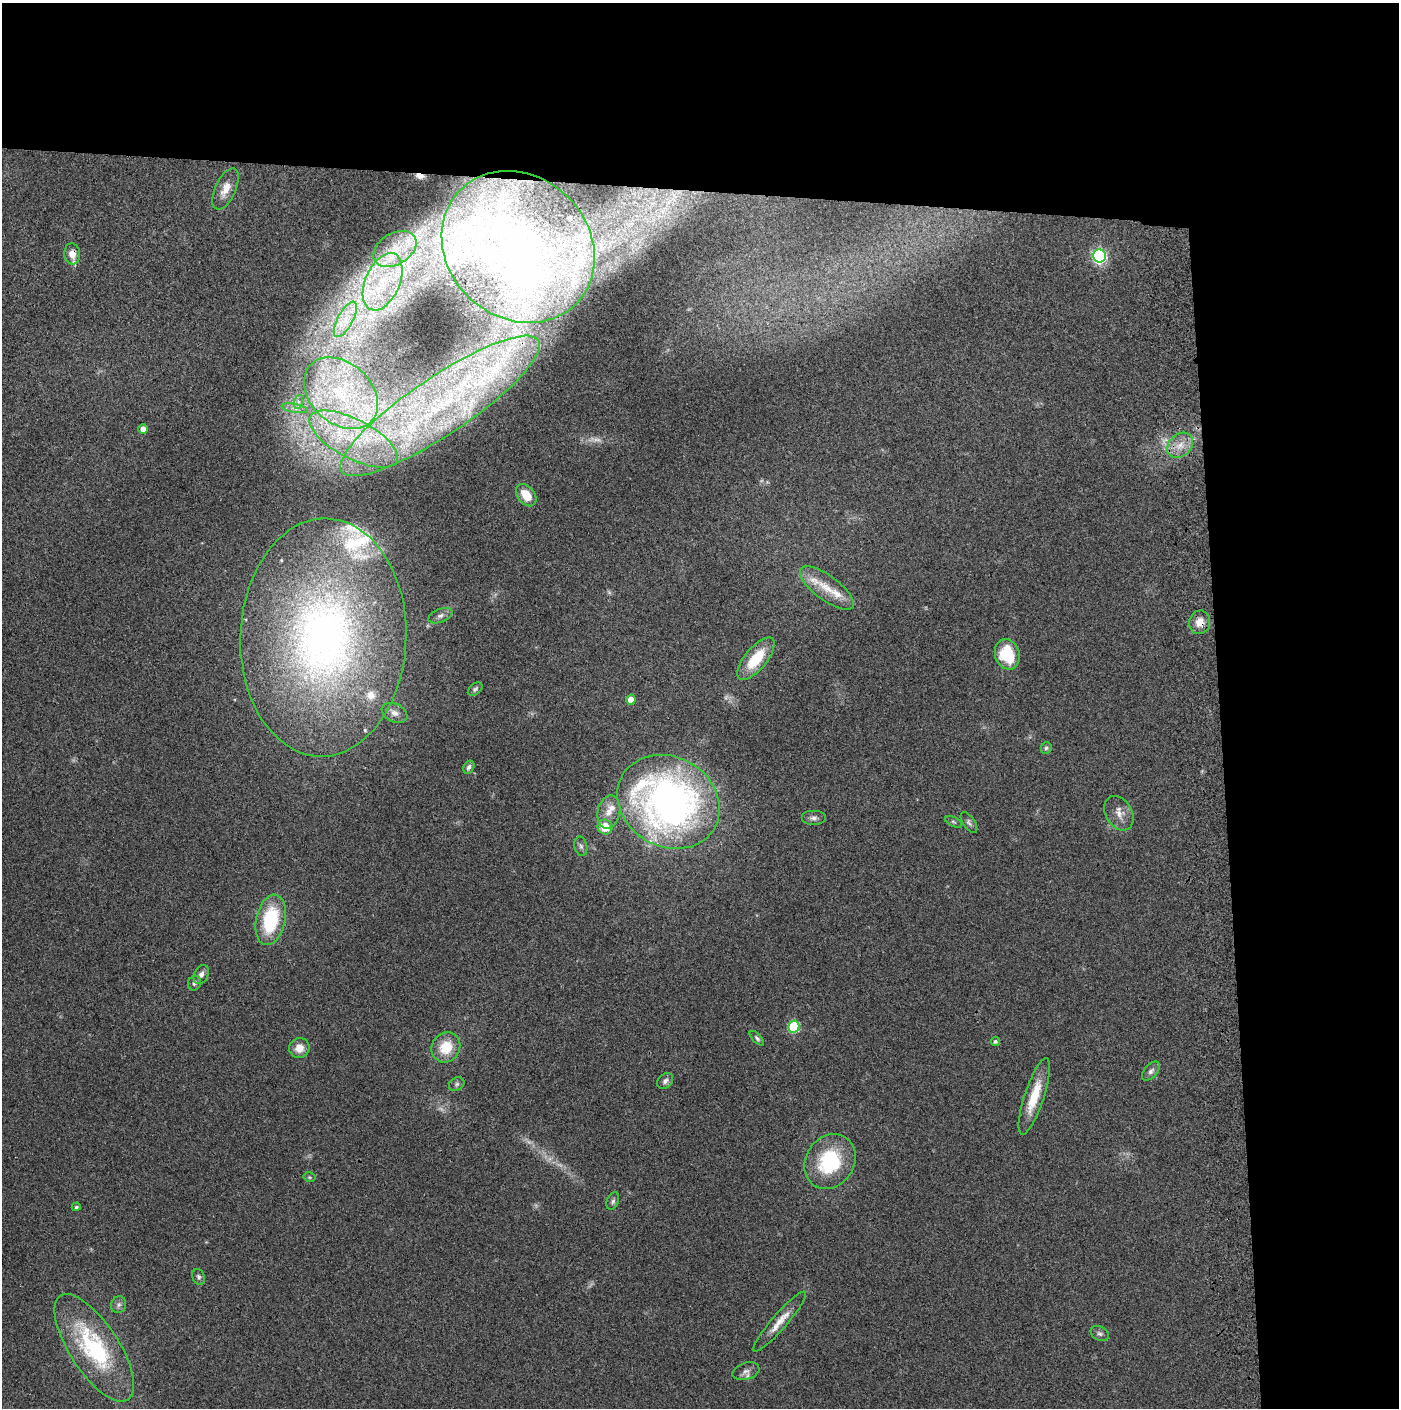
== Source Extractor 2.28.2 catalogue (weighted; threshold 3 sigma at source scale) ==
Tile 3 of 3 x 3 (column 3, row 1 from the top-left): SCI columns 2900-4296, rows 2830-4235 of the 4358 x 4256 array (HDU 1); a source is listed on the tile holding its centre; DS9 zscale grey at full resolution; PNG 1401 x 1410 px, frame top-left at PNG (2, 3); each listed source drawn as its Kron ellipse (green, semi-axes under 4 px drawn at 4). Shown black and unused: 24% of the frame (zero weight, under 3 of 4 exposures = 6% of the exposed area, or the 3 px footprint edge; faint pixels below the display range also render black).
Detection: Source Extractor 2.28.2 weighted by HDU 2 'WHT'; one run over the whole footprint, this tile lists its part. Background 0.0699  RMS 0.0076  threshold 0.0342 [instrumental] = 3 sigma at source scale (4.5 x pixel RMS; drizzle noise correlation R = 1.50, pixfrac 1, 0.05/0.05 arcsec/px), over >= 5 px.
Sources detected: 78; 5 too faint to see at this stretch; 1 inside a brighter object's white glare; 1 cosmic-ray / hot-pixel residue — neither listed nor drawn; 15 inside a brighter listed object's ellipse — not listed separately; the other 56 listed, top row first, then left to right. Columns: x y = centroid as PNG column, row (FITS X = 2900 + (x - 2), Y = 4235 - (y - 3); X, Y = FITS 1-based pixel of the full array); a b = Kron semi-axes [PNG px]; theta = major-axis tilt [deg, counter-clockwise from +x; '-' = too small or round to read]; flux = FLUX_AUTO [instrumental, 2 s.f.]
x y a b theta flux
225 189 22 10 65 10
518 247 81 70 -43 220
395 249 23 15 32 20
72 254 10 8 -85 7.1
1100 256 6 6 - 150
383 282 30 17 66 38
345 319 20 7 62 11
341 393 41 30 -42 82
298 402 7 4 72 2
440 406 118 29 34 200
294 408 13 4 -10 3.1
143 429 5 4 - 6.6
353 439 49 19 -28 67
1180 445 14 11 42 9.6
526 495 12 8 -52 14
827 588 32 12 -37 16
440 616 12 6 22 3.1
1200 622 12 10 77 7.9
323 637 119 83 88 430
1007 654 15 12 -72 34
756 659 26 11 50 24
475 689 8 5 40 1.8
631 700 5 4 - 7.3
395 713 13 9 -25 5.4
1046 748 6 5 - 1.4
469 767 7 5 57 2.1
668 802 53 44 -30 400
609 812 17 11 77 8.5
1119 813 18 13 -59 8.1
813 818 12 7 0 3.3
954 822 9 4 -27 1.6
969 823 12 6 -55 2.2
605 827 8 7 - 16
581 846 10 6 -78 2.2
271 920 25 14 78 51
201 974 10 7 63 3.4
194 983 7 6 - 2.3
794 1026 6 5 - 58
757 1038 9 4 -46 1.6
995 1041 4 4 - 1.8
446 1047 15 14 - 20
299 1048 10 10 - 8.2
1151 1071 11 6 48 3.1
665 1081 9 6 44 2.7
457 1084 8 6 33 1.9
1034 1096 40 9 72 22
830 1161 29 24 56 55
309 1177 6 4 -13 1
613 1201 9 5 67 1.8
76 1207 4 4 - 1.4
199 1277 8 6 -69 1.9
119 1305 8 7 - 2.4
780 1321 39 7 49 12
1100 1334 9 7 -30 2.2
94 1348 62 24 -57 88
746 1371 14 8 17 4.2
Overlapping masked pixels (flux is a lower limit): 4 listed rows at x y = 72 254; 440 406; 1180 445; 1200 622